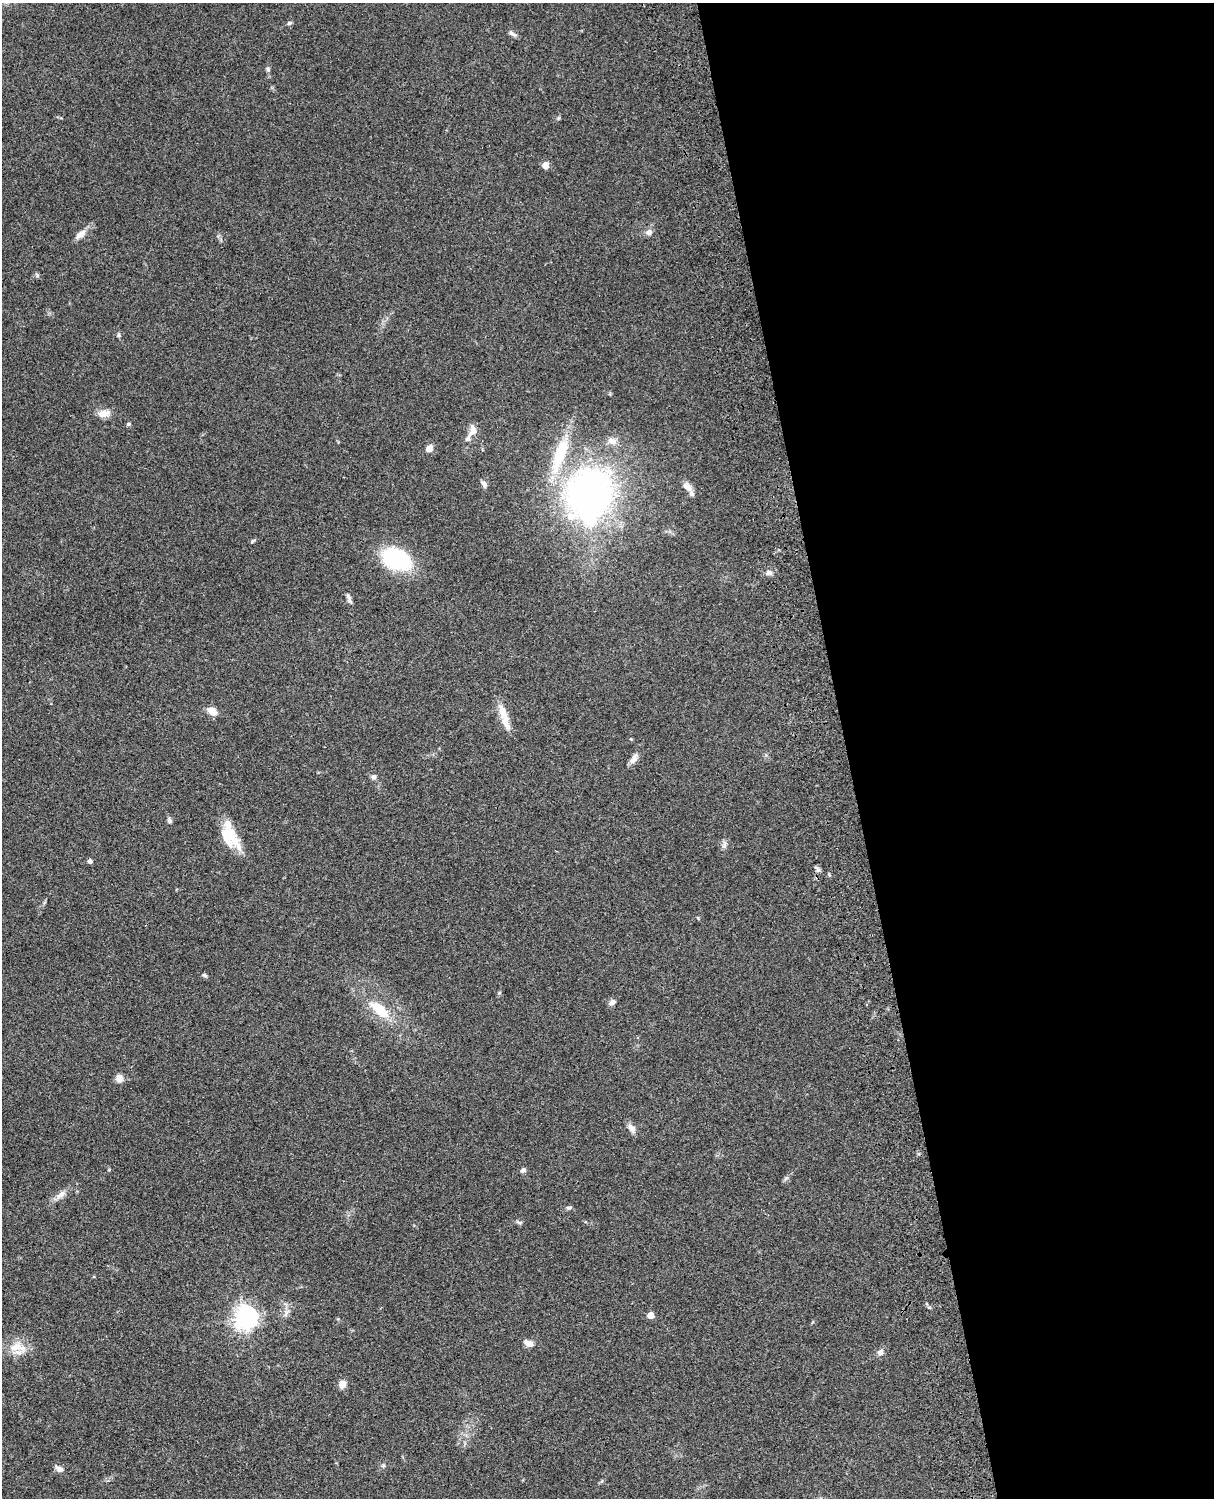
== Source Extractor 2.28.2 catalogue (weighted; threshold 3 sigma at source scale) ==
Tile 8 of 4 x 3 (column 4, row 2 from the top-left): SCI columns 3758-4969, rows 1773-3268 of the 5088 x 4927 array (HDU 1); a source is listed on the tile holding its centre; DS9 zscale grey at full resolution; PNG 1216 x 1500 px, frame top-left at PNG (2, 3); no overlay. Shown black and unused: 30% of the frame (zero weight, under 3 of 4 exposures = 6% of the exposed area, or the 3 px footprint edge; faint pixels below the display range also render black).
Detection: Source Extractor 2.28.2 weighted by HDU 2 'WHT'; one run over the whole footprint, this tile lists its part. Background 0.0986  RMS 0.0064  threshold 0.0286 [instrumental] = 3 sigma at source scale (4.5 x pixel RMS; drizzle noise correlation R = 1.50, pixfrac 1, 0.05/0.05 arcsec/px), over >= 5 px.
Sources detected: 54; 1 inside a brighter object's white glare — not listed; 4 inside a brighter listed object's ellipse — not listed separately; the other 49 listed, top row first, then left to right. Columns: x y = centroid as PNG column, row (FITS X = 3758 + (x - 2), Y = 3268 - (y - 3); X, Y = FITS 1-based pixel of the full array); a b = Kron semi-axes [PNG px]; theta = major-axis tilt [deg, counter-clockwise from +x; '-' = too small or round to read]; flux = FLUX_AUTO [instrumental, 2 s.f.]
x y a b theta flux
289 23 7 5 16 1.1
512 34 12 5 -33 1.9
268 69 7 5 -70 1.1
545 165 5 5 - 7.3
649 232 9 8 - 2.7
80 234 18 7 38 4.6
119 335 6 5 - 0.99
103 413 15 9 4 5.3
129 424 6 4 -14 1
473 430 14 9 86 5
612 441 11 8 -10 4.5
429 448 7 6 - 4.8
560 454 54 16 70 33
484 484 9 6 -59 2.3
687 486 11 8 -53 4.9
589 494 46 39 55 270
253 541 6 4 58 0.82
396 559 30 19 -20 56
768 573 8 7 - 2.1
348 595 10 6 -71 2.1
212 711 10 7 -35 6.7
504 716 35 8 -73 10
631 739 5 3 - 0.58
634 759 16 7 52 3.5
374 777 7 6 - 2
169 820 7 5 -70 1.4
233 839 40 12 -62 15
724 844 11 4 67 1.8
90 861 5 4 - 2.1
818 870 6 6 - 1.5
205 975 7 4 -46 1.1
612 1002 9 6 35 2.6
379 1009 33 13 -40 19
119 1078 9 8 - 4.3
631 1128 12 8 -49 3.5
523 1170 6 6 - 1.8
786 1178 6 5 - 1.2
61 1194 15 8 40 4.2
568 1208 7 5 -1 1.2
520 1223 7 5 -18 1.2
286 1314 10 4 77 1.9
651 1315 5 4 - 8.7
245 1317 8 7 - 490
528 1343 12 7 -24 3.7
16 1347 22 12 19 11
880 1352 9 7 52 2.6
342 1384 9 8 - 4.2
383 1466 6 6 - 1.2
59 1469 10 6 -25 2.8
Unlisted compact peaks at least as high as the median listed source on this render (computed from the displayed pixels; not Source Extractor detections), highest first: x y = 37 275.